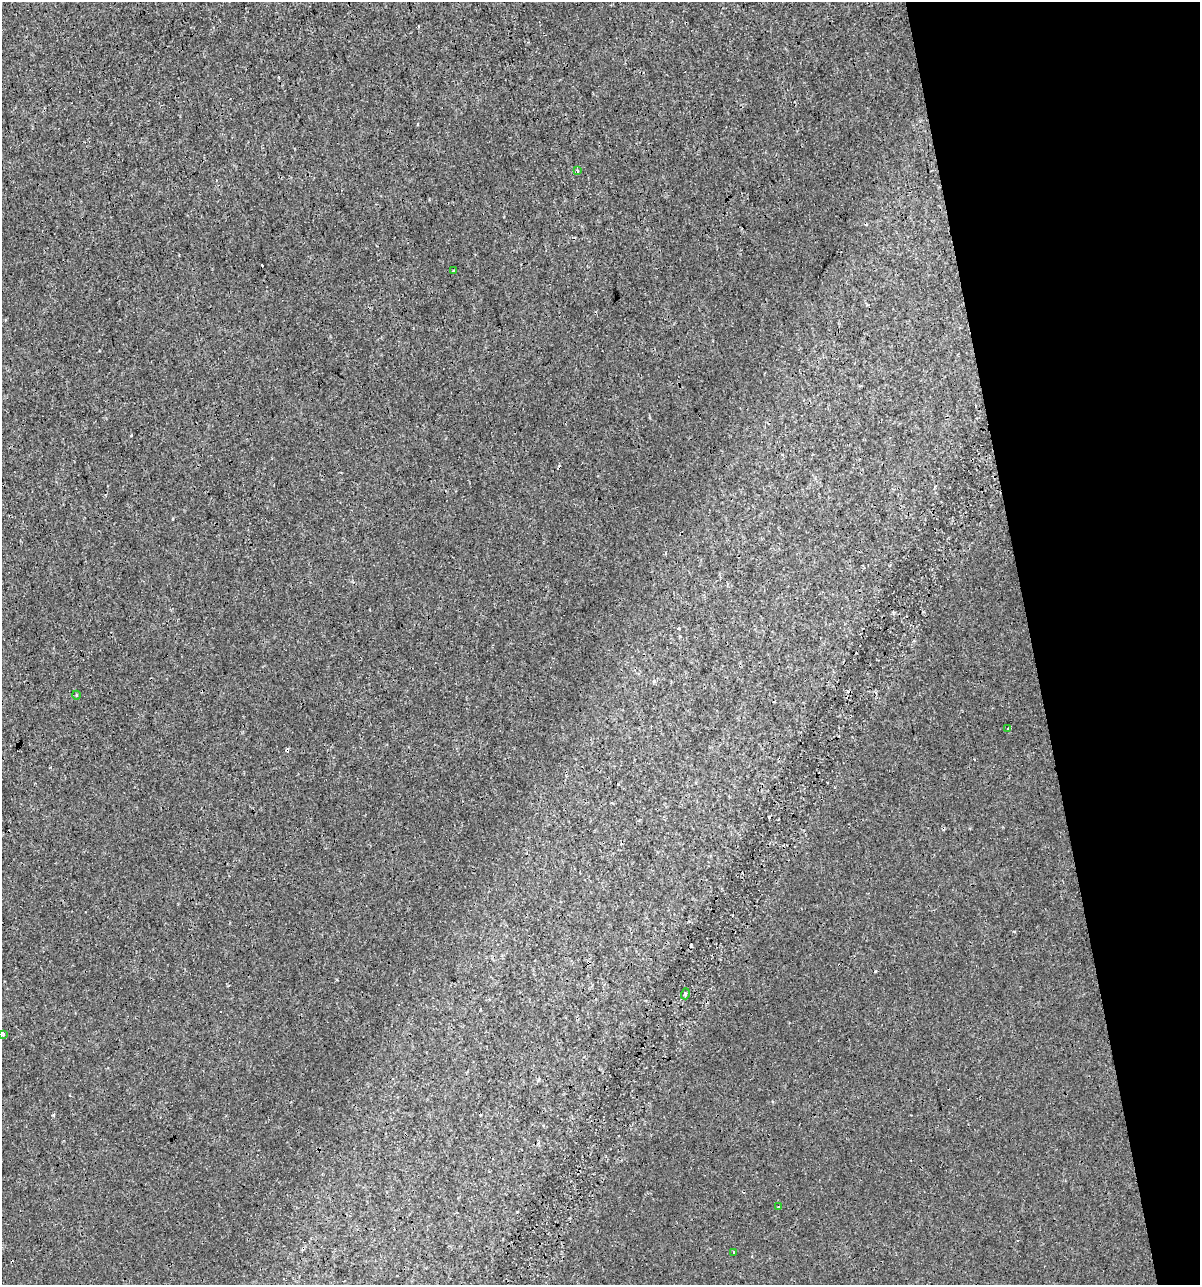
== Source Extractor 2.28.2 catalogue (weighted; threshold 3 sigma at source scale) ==
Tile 12 of 4 x 4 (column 4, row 3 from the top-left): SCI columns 3638-4835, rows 1284-2566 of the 4930 x 5132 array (HDU 1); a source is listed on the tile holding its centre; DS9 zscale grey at full resolution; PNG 1202 x 1287 px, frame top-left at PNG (2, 2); each listed source drawn as its Kron ellipse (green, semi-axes under 4 px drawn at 4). Shown black and unused: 14% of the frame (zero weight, under 3 of 4 exposures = <1% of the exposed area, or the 3 px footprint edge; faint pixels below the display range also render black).
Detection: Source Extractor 2.28.2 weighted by HDU 2 'WHT'; one run over the whole footprint, this tile lists its part. Background 9.33e-05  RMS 0.0017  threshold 0.00783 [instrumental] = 3 sigma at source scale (4.5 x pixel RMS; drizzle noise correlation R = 1.50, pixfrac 1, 0.0396/0.0396 arcsec/px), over >= 5 px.
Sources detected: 12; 4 cosmic-ray / hot-pixel residue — neither listed nor drawn; the other 8 listed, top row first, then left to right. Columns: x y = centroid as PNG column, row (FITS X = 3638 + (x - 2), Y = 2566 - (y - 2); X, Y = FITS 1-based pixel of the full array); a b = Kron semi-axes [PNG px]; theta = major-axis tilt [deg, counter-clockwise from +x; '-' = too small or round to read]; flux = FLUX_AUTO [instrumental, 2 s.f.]
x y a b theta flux
577 171 4 3 - 0.36
453 271 4 2 - 0.28
76 695 4 3 - 0.14
1008 729 4 3 - 0.49
685 994 5 3 - 0.23
3 1034 4 3 - 0.83
778 1207 3 2 - 0.2
734 1253 3 3 - 0.36
Isophote crosses this tile's border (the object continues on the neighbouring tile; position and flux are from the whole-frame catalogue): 1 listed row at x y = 3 1034